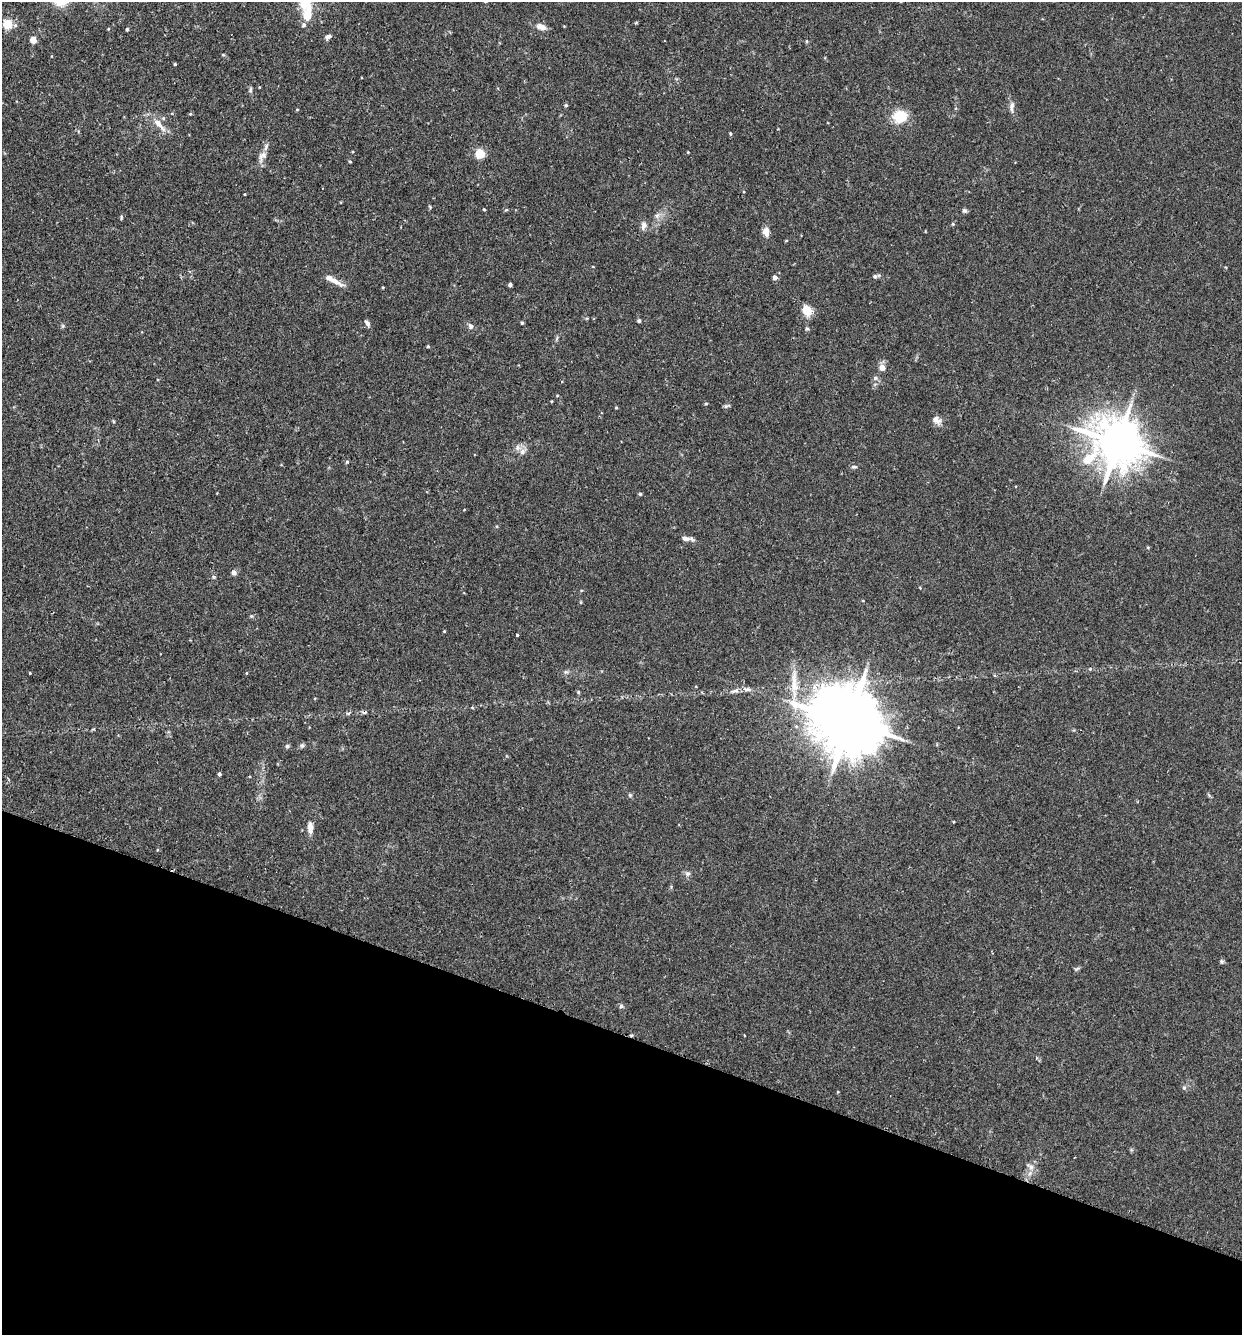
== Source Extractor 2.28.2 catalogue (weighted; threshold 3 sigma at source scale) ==
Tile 15 of 4 x 4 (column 3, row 4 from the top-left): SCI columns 2664-3903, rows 21-1353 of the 5455 x 5375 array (HDU 1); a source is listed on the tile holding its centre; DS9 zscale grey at full resolution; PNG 1244 x 1337 px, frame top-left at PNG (2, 2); no overlay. Shown black and unused: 22% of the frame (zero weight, under 2 of 3 exposures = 3% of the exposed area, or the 3 px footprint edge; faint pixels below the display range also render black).
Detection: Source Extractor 2.28.2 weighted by HDU 2 'WHT'; one run over the whole footprint, this tile lists its part. Background 0.0366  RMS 0.0047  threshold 0.0211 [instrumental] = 3 sigma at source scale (4.5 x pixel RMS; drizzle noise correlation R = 1.50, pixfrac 1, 0.05/0.05 arcsec/px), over >= 5 px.
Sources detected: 82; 3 cosmic-ray / hot-pixel residue — not listed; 5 inside a brighter listed object's ellipse — not listed separately; the other 74 listed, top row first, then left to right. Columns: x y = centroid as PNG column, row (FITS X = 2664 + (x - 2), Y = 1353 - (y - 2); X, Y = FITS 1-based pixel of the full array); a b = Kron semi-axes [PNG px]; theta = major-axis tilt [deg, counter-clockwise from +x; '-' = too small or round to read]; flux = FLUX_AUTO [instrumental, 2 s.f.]
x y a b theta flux
485 2 4 3 - 0.37
304 4 20 14 -74 8.7
636 23 5 3 - 0.42
8 24 5 5 - 24
304 25 5 5 - 1.1
541 27 13 7 -19 2.6
127 29 4 3 - 0.62
328 37 6 5 - 1.7
33 40 4 4 - 8.1
223 55 5 3 - 0.43
175 64 4 3 - 0.45
250 90 7 4 84 0.75
566 105 4 4 - 0.61
1012 107 14 6 82 2
297 109 4 3 - 0.34
900 116 15 12 21 12
159 124 25 8 -49 4.8
730 134 4 3 - 0.5
480 154 5 5 - 26
262 156 15 9 55 2.9
350 162 5 3 - 0.38
245 194 4 2 - 0.29
484 209 3 3 - 0.41
964 211 6 5 - 0.97
657 215 8 4 36 1.1
121 217 6 3 -90 0.46
953 224 4 4 - 0.51
643 226 11 7 83 1.8
766 232 9 7 -78 3.1
875 276 8 5 15 1.2
775 277 4 4 - 2.7
334 281 24 6 -29 3.9
510 285 4 3 - 1.2
807 310 11 9 -58 6.6
639 321 4 4 - 0.76
367 323 8 5 -59 1.4
522 323 4 3 - 0.54
471 326 8 6 -64 1.4
807 329 6 4 -1 0.53
428 346 4 3 - 0.47
882 367 4 4 - 6.1
875 378 7 6 - 1.1
557 396 4 3 - 0.37
706 403 5 3 - 0.47
726 406 9 4 21 0.78
616 408 4 3 - 0.39
937 420 13 9 -46 2.4
1117 442 15 13 -16 1800
523 451 11 7 43 2
347 462 5 4 - 0.52
854 467 7 4 0 0.84
640 494 4 4 - 0.59
687 538 13 5 -7 2.3
1148 547 5 3 - 0.43
234 572 5 4 - 2.3
444 631 3 3 - 0.38
517 635 3 3 - 0.84
30 673 3 2 - 0.31
246 673 5 3 - 0.36
735 690 13 5 14 1.9
578 692 5 4 - 0.54
848 721 20 16 -29 4300
302 745 6 5 - 0.95
287 746 5 5 - 0.75
219 774 4 3 - 0.99
630 795 5 5 - 0.63
310 828 15 7 -89 3
688 874 8 6 1 1.1
1221 961 6 4 -71 0.65
1077 969 8 4 30 0.69
621 1006 6 5 - 0.81
744 1035 3 2 - 0.39
1184 1088 6 5 - 0.76
1031 1167 10 7 -42 2.1
Isophote crosses this tile's border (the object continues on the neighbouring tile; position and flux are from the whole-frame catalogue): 2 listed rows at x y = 485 2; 304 4